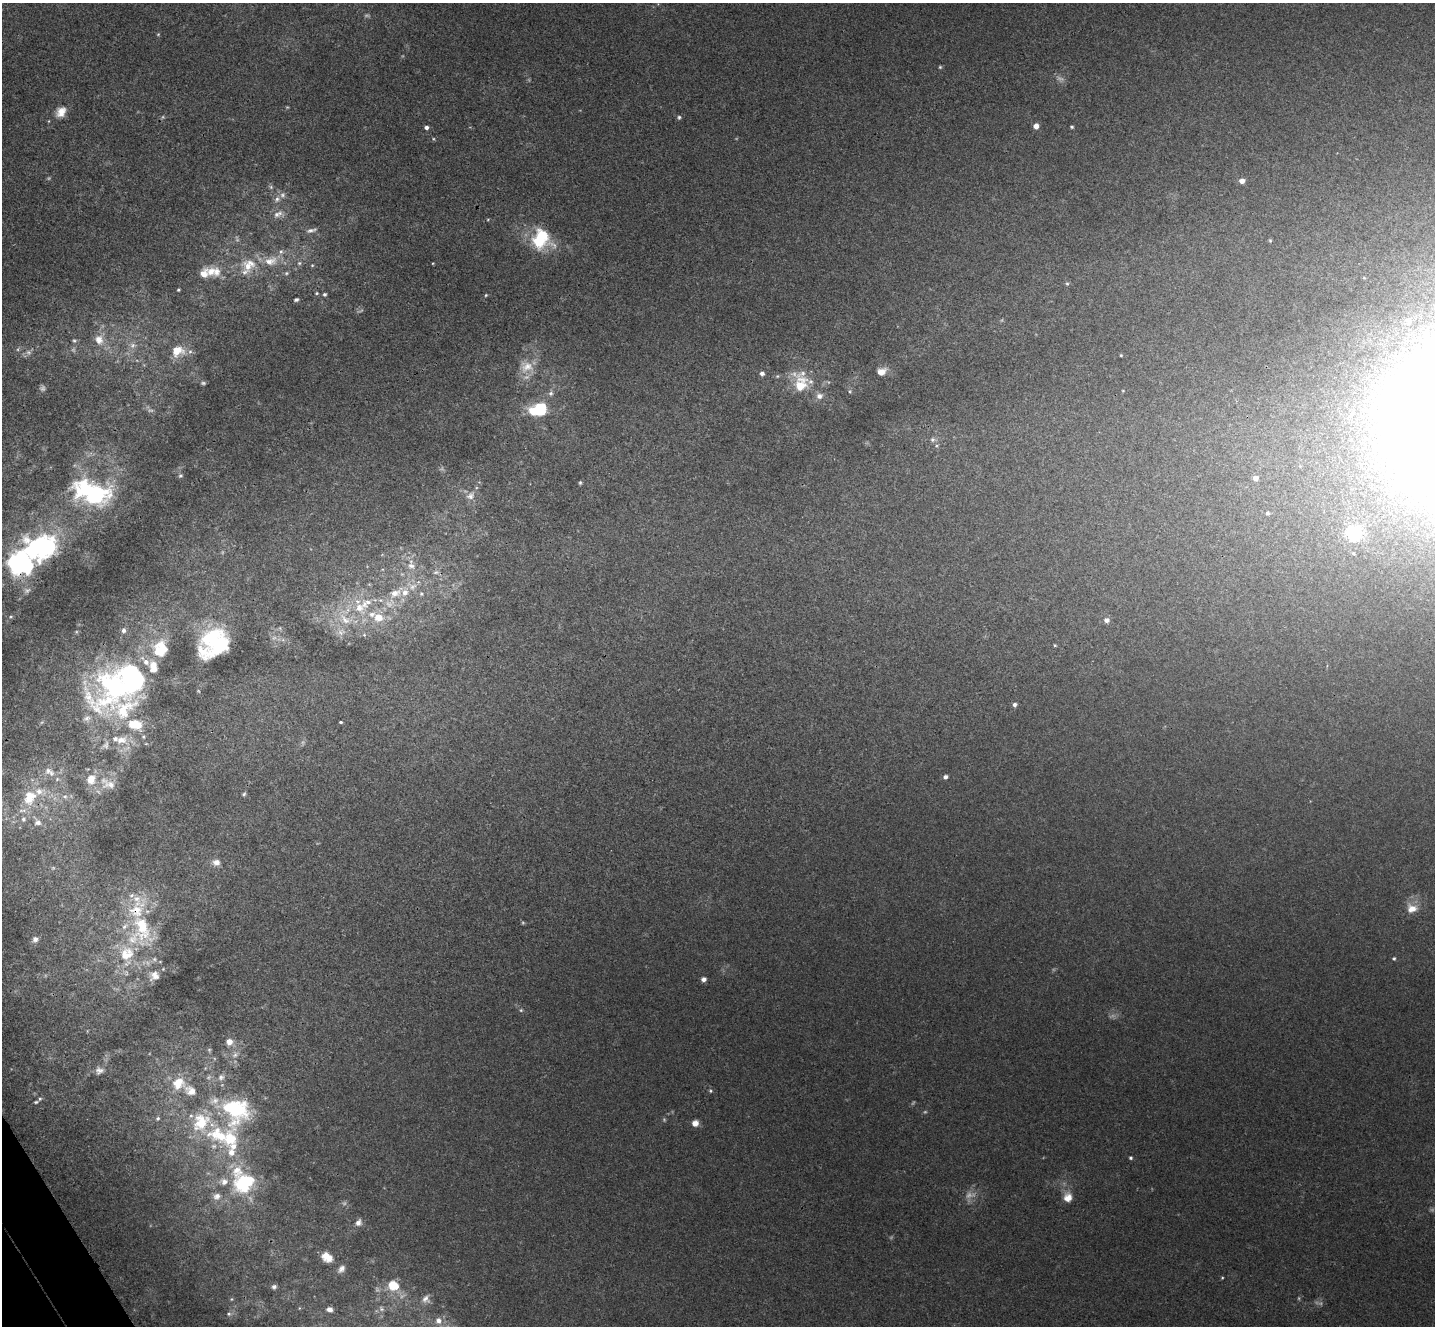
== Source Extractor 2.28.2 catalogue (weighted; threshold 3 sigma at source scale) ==
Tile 7 of 4 x 4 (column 3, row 2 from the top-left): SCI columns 2917-4349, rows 2838-4161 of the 5836 x 5807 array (HDU 1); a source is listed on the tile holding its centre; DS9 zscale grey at full resolution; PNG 1437 x 1328 px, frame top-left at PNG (2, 3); no overlay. Shown black and unused: <1% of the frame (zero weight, under 3 of 4 exposures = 6% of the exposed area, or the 3 px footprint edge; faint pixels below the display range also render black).
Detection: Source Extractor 2.28.2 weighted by HDU 2 'WHT'; one run over the whole footprint, this tile lists its part. Background 0.00452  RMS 0.003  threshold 0.0135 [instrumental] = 3 sigma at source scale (4.5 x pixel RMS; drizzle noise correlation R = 1.50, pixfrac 1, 0.05/0.05 arcsec/px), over >= 5 px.
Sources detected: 208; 40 too faint to see at this stretch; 4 inside a brighter object's white glare — not listed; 42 inside a brighter listed object's ellipse — not listed separately; the other 122 listed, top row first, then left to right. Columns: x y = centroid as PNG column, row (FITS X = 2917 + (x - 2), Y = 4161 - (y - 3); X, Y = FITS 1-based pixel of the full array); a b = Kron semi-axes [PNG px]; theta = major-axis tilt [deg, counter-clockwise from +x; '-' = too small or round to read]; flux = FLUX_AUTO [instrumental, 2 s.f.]
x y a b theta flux
940 67 4 4 - 0.41
61 112 17 13 54 4.1
679 117 6 5 - 0.62
1036 126 5 5 - 2.2
426 127 5 4 - 1.1
1072 127 4 3 - 0.47
433 139 5 4 - 0.37
1242 181 6 5 - 1.9
271 187 6 5 - 0.64
277 199 10 7 47 1.5
278 214 17 9 10 2.6
488 219 5 3 - 0.3
311 230 18 7 12 1.9
541 239 22 21 - 18
1270 241 5 4 - 0.39
271 261 22 13 14 6.3
299 263 7 6 - 0.81
433 263 4 3 - 0.24
248 265 22 19 24 7.8
312 265 5 4 - 0.41
211 271 14 12 -85 3.6
286 273 6 5 - 0.64
1364 278 5 3 - 0.28
1067 284 6 5 - 0.53
178 290 3 3 - 0.4
317 293 5 4 - 0.39
324 294 4 4 - 0.67
486 295 4 4 - 0.35
296 300 4 3 - 0.69
1408 321 12 10 -32 2.7
74 340 6 6 - 0.6
99 340 15 13 -69 4.5
133 345 12 8 8 2.1
178 351 19 16 14 6.5
28 352 8 6 -1 1.1
1121 355 4 3 - 0.31
527 367 24 18 -36 6.4
881 371 11 8 20 3
762 373 4 4 - 1.3
777 376 6 5 - 0.46
801 384 29 19 -71 10
850 391 6 5 - 0.5
551 393 9 6 74 1.2
539 409 20 13 15 17
932 440 7 6 - 0.92
936 446 7 5 10 0.61
180 475 6 5 - 0.65
1255 478 4 4 - 1.8
580 483 5 3 - 0.46
96 494 35 22 -4 44
471 496 14 10 44 2.4
1267 513 5 4 - 0.56
1354 533 6 6 - 82
46 547 21 15 62 38
1353 553 4 3 - 0.29
16 562 34 21 56 38
411 566 13 11 -21 3.3
436 572 10 6 1 1.2
395 593 23 11 28 6.9
421 594 7 6 - 0.86
359 608 19 14 -54 8.3
11 617 7 5 41 0.66
379 617 12 10 -2 5.7
345 619 24 13 -34 7.8
1106 620 7 6 - 1.4
123 630 6 5 - 1.2
76 632 6 5 - 0.44
341 632 14 9 15 2.5
364 635 6 5 - 0.58
211 639 34 18 46 25
1055 645 4 3 - 0.34
115 687 71 45 12 71
1015 705 6 5 - 0.93
341 722 3 3 - 0.42
143 737 7 6 - 0.78
121 740 23 15 -4 7.8
146 744 6 4 0 0.37
48 771 11 9 46 2.1
945 777 5 5 - 0.97
57 779 6 6 - 0.83
107 783 26 15 -25 5.8
244 794 6 4 45 0.49
65 796 8 8 - 1.5
30 797 23 17 68 11
23 819 8 7 - 1.4
37 822 17 11 -51 3.5
216 862 11 9 -4 2
1412 908 16 13 -3 4
141 929 72 39 90 40
35 939 8 8 - 1.3
1394 958 5 5 - 0.45
704 979 5 5 - 1.4
521 1010 5 5 - 0.48
229 1042 10 8 -27 3
209 1050 7 5 -78 0.58
235 1054 13 9 48 2.7
99 1071 13 11 15 2.1
221 1077 11 9 28 1.9
178 1083 18 16 46 7.2
710 1091 6 5 - 0.46
40 1099 6 5 - 0.58
235 1109 31 27 -42 34
158 1118 5 4 - 0.55
695 1123 7 6 - 2.4
218 1135 33 21 -18 17
1131 1158 4 4 - 0.51
244 1182 30 26 -57 28
217 1196 12 10 18 2.5
1068 1197 12 10 86 3.4
358 1223 9 8 - 1.6
327 1257 13 9 -36 4.5
341 1269 12 8 48 1.6
1222 1278 4 3 - 0.28
393 1285 13 11 -25 7.7
274 1287 7 6 - 0.88
231 1299 5 5 - 0.46
426 1299 12 11 - 2.1
299 1308 5 3 - 0.29
330 1309 7 5 -13 1.7
381 1309 8 6 -55 0.94
229 1314 8 6 0 1.1
438 1321 10 10 - 2.7
Overlapping masked pixels (flux is a lower limit): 4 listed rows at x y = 46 547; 16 562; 115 687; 141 929